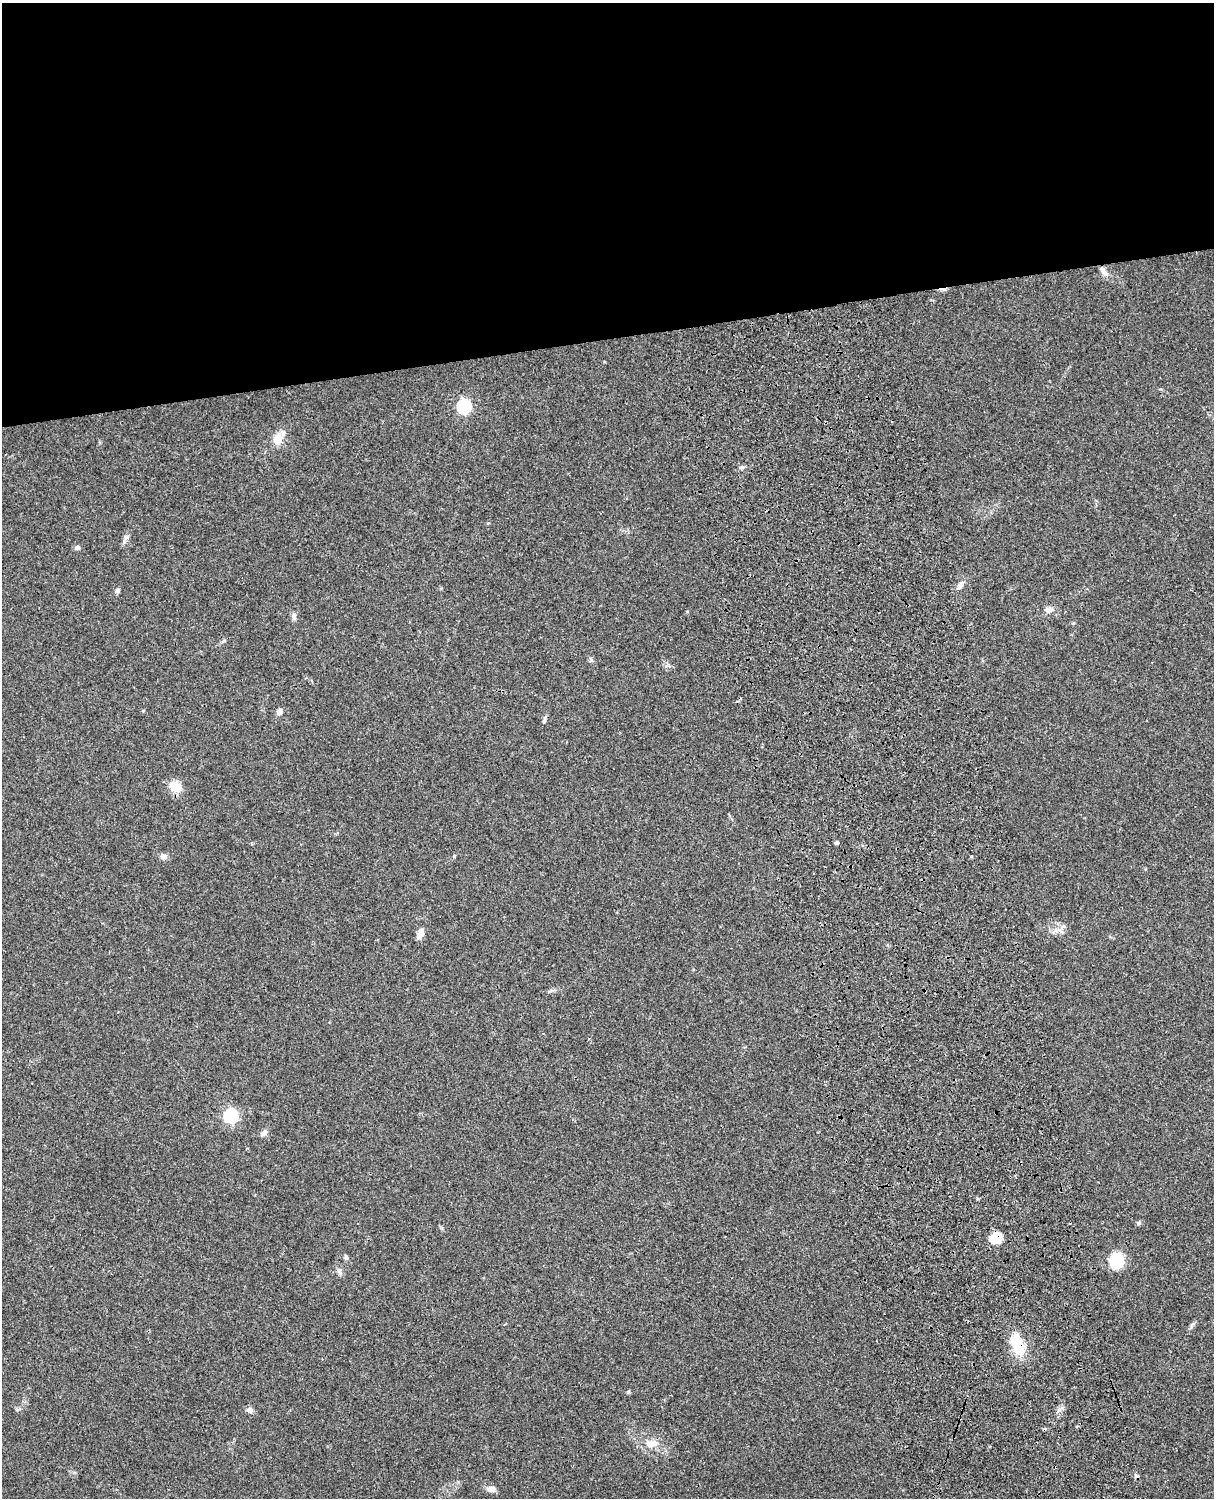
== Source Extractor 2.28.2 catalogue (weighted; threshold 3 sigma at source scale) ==
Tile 2 of 4 x 3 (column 2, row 1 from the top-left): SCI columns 1334-2545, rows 3269-4764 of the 5088 x 4928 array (HDU 1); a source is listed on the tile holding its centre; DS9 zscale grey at full resolution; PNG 1216 x 1500 px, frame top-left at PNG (2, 3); no overlay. Shown black and unused: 23% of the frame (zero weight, under 3 of 4 exposures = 6% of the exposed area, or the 3 px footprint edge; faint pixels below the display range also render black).
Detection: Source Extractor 2.28.2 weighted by HDU 2 'WHT'; one run over the whole footprint, this tile lists its part. Background 0.098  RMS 0.0063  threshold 0.0283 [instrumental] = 3 sigma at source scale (4.5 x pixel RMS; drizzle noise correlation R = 1.50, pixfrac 1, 0.05/0.05 arcsec/px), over >= 5 px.
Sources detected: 32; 3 cosmic-ray / hot-pixel residue — not listed; the other 29 listed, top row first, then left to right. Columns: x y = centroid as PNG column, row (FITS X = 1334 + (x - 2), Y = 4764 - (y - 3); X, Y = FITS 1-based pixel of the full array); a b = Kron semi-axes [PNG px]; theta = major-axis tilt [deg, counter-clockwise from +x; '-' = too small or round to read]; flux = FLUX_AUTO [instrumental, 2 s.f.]
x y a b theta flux
1103 271 15 6 -57 3.5
464 406 6 6 - 88
277 439 16 12 74 7.6
742 467 8 4 1 1.1
77 548 6 6 - 1.5
961 585 13 7 53 2.9
118 590 7 6 - 1.3
1048 610 11 7 15 2.9
294 616 11 5 89 1.8
223 641 7 4 36 1
279 712 7 6 - 2.7
544 720 11 4 73 1.3
175 787 13 10 -31 9.6
837 843 4 4 - 1.6
163 856 10 7 -21 2.4
1063 926 7 4 3 1.3
420 934 13 6 64 4.1
231 1116 6 6 - 97
264 1133 9 6 39 2.5
1138 1223 6 5 - 1.1
996 1238 13 12 - 8.8
346 1257 6 5 - 1.3
1116 1261 15 13 87 22
339 1271 11 5 -72 1.9
1018 1345 22 11 -72 22
629 1392 6 4 -89 0.68
250 1410 7 6 - 2.8
651 1444 22 10 6 7.2
491 1489 11 7 -7 3.5
Overlapping masked pixels (flux is a lower limit): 3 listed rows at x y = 1103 271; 996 1238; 1018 1345
Unlisted compact peaks at least as high as the median listed source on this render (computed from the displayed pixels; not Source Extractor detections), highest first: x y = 126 537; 454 856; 591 660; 1062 1408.